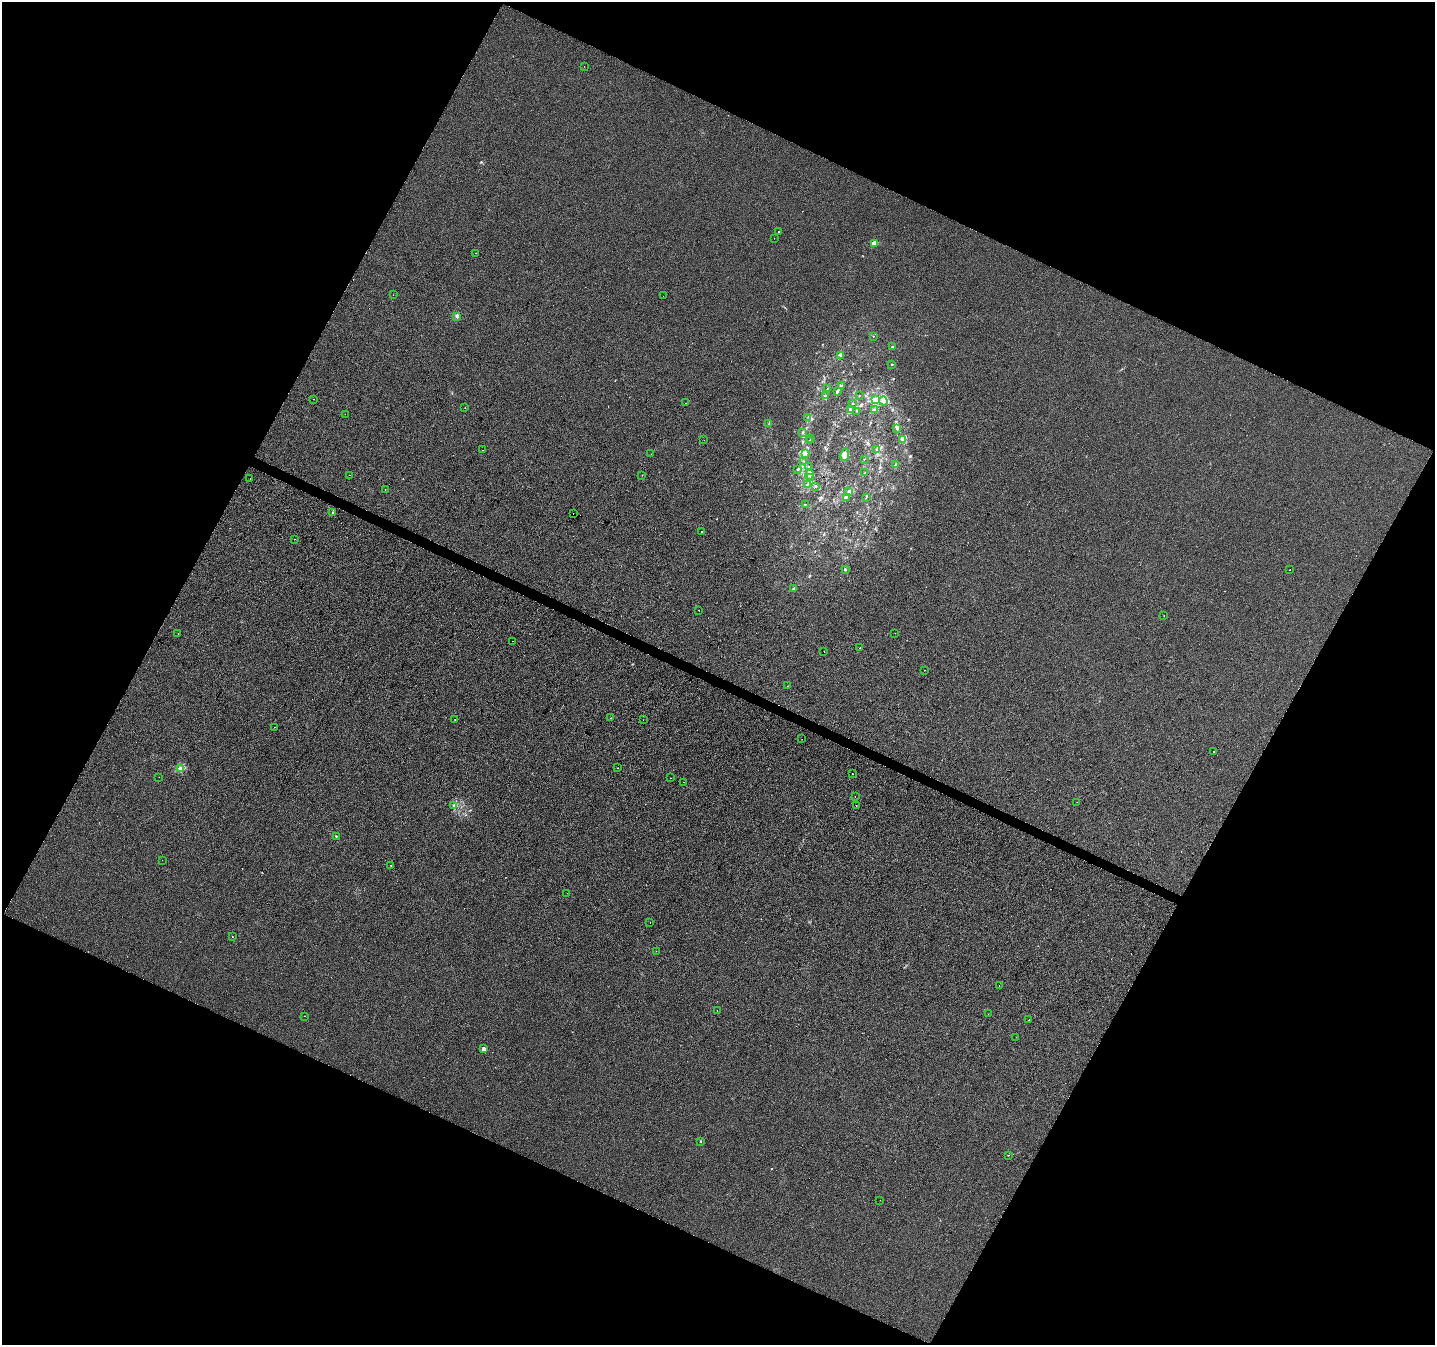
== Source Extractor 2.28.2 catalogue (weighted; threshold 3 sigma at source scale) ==
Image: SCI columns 7-5737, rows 268-5639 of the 5737 x 5840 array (HDU 1 of 3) = the unmasked area's bounding box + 8 px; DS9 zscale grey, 4 x 4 block average (1 PNG px = mean of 4 x 4 image px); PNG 1437 x 1347 px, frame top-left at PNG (2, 2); each listed source drawn as its Kron ellipse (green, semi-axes under 4 px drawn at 4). Shown black and unused: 46% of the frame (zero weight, under 2 of 3 exposures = <1% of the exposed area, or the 3 px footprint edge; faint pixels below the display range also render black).
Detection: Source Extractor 2.28.2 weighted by HDU 2 'WHT'. Background 2.04e-04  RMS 0.0056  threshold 0.0252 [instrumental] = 3 sigma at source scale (4.5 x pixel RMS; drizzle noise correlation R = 1.50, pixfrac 1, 0.0396/0.0396 arcsec/px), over >= 5 px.
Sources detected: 118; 1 too faint to see at this stretch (4 x 4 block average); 6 cosmic-ray / hot-pixel residue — neither listed nor drawn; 4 inside a brighter listed object's ellipse — not listed separately; the other 107 listed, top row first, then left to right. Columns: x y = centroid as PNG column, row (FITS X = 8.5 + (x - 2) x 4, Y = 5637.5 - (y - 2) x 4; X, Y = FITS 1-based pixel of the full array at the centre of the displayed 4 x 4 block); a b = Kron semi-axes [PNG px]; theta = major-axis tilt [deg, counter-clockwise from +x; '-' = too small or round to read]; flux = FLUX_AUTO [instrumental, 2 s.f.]
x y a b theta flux
584 66 2 2 - 0.64
778 232 2 2 - 3.3
774 238 2 2 - 0.44
874 243 4 2 - 21
475 253 2 2 - 1
393 295 2 2 - 0.61
663 296 2 2 - 0.98
457 316 2 2 - 45
873 336 2 2 - 0.87
893 347 3 2 - 2.6
840 356 3 2 - 5.2
892 364 2 2 - 1.7
841 386 3 2 - 3.9
827 388 2 2 - 0.83
837 392 3 3 - 4
825 396 2 2 - 3.7
859 396 2 2 - 1.3
313 399 2 2 - 0.93
875 400 3 3 - 7.1
883 401 4 2 - 6
686 403 2 2 - 1.9
853 403 2 2 - 0.98
465 407 2 2 - 1
850 410 3 3 - 5
875 410 3 2 - 2.3
856 411 2 2 - 1.3
345 414 2 2 - 0.56
808 417 2 2 - 1.2
769 424 3 2 - 1.9
897 428 3 2 - 3.8
802 433 3 2 - 2.1
811 439 2 2 - 0.96
903 439 3 3 - 5.1
704 440 2 2 - 0.36
809 441 2 2 - 0.99
877 449 3 3 - 4.9
483 450 2 2 - 0.88
805 453 3 2 - 5
651 454 2 2 - 0.62
845 455 6 4 84 12
864 459 2 2 - 0.75
804 462 2 2 - 0.96
895 465 2 2 - 2.8
808 466 2 2 - 1.3
798 469 2 2 - 1.6
865 473 2 2 - 1.4
350 475 2 2 - 25
642 475 2 2 - 1.5
809 475 5 2 - 8.3
250 478 2 2 - 1.2
810 478 2 2 - 1.3
808 484 3 2 - 4
815 486 2 2 - 2.8
385 489 2 2 - 1.2
848 491 2 2 - 2.4
866 497 2 2 - 1.4
846 498 2 2 - 1.2
805 505 3 2 - 1.7
332 513 3 2 - 1.9
573 513 2 2 - 2.4
701 531 2 2 - 2.7
294 539 2 2 - 0.55
845 570 3 2 - 2.7
1290 570 2 2 - 1.4
794 588 3 2 - 3.1
699 610 2 2 - 3.3
1164 616 2 2 - 1.7
178 633 2 2 - 1.4
895 633 2 2 - 1
512 641 2 2 - 0.85
860 648 2 2 - 2.1
824 652 2 2 - 1.4
924 670 2 2 - 0.72
788 686 2 2 - 4.5
610 718 2 2 - 0.85
455 720 2 2 - 1
643 720 2 2 - 1.4
274 727 2 2 - 1.1
802 739 2 2 - 0.74
1214 751 2 2 - 3.8
617 768 2 2 - 1.7
181 769 2 2 - 93
852 773 2 2 - 4.3
159 777 2 2 - 0.81
671 778 2 2 - 1.6
683 782 2 2 - 1.8
855 796 2 2 - 3
1077 802 2 2 - 0.48
454 805 3 2 - 3.1
856 805 2 2 - 0.76
336 836 2 2 - 5.5
162 860 2 2 - 0.65
391 865 2 2 - 5.9
567 893 2 2 - 0.78
650 923 2 2 - 3.9
232 937 2 2 - 2.1
656 951 2 2 - 0.78
999 985 2 2 - 1.3
717 1010 2 2 - 0.76
988 1014 2 2 - 0.86
304 1016 2 2 - 1.2
1029 1020 2 2 - 4.2
1016 1037 2 2 - 1.8
484 1048 4 3 - 7.1
701 1141 2 2 - 2.1
1008 1155 2 2 - 0.7
880 1200 2 2 - 0.77
Diffuse or blended objects may show on this block-average render without a row.